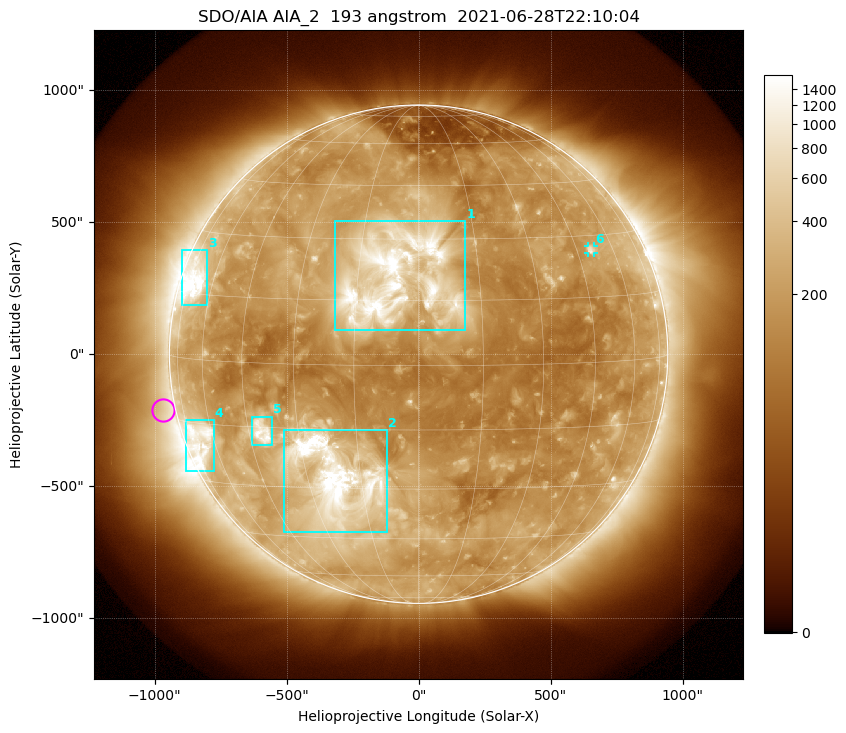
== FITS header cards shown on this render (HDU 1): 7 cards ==
TELESCOP= 'SDO/AIA '           / For AIA: SDO/AIA
INSTRUME= 'AIA_2   '           / For AIA: AIA_ATA1, AIA_ATA2, AIA_ATA3 or AIA_AT
WAVELNTH=                  193 / [angstrom] Wavelength
WAVEUNIT= 'angstrom'           / Wavelength unit: angstrom
DATE-OBS= '2021-06-28T22:10:04.843' / [ISO] Date when observation started; ISO 8
CTYPE1  = 'HPLN-TAN'           / CTYPE1: HPLN
CTYPE2  = 'HPLT-TAN'           / CTYPE2: HPLT

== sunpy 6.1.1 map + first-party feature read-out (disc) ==
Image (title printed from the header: SDO/AIA AIA_2  193 angstrom  2021-06-28T22:10:04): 1024 x 1024 px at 2.4 arcsec/px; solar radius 944 arcsec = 393 px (full disc in frame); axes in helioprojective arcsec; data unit not stated in the header (colour bar unlabelled)
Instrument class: DISC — disc imager (sunpy class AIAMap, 193 A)
Bright regions (active regions / flare kernels): reference = the median radial profile (limb darkening/brightening removed); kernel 9 px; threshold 5 sigma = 392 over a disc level ~174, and >= 1.15x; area >= 12 px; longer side >= 9 px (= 22 arcsec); searched inside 0.97 R_sun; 6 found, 6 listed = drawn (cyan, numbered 1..; 1 of them under ~33 arcsec drawn as corner ticks so the feature stays visible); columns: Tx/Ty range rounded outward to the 5 arcsec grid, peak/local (2 s.f.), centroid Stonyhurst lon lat
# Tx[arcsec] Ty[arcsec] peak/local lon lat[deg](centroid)
1 -320..180 90..505 16 -6 +20
2 -510..-120 -675..-285 19 -22 -28
3 -900..-800 185..395 11 -69 +18
4 -880..-775 -445..-250 5.9 -67 -19
5 -630..-555 -345..-235 8.3 -41 -16
6 640..665 385..410 4.6 +50 +26
Off-limb structures (1.02-1.3 R_sun): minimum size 162 px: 3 found; the strongest spans PA ~50..135 deg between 1.02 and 1.3 R_sun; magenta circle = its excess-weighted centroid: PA ~100 deg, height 1.05 R_sun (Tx ~-970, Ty ~-210 arcsec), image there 1.5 x the reference